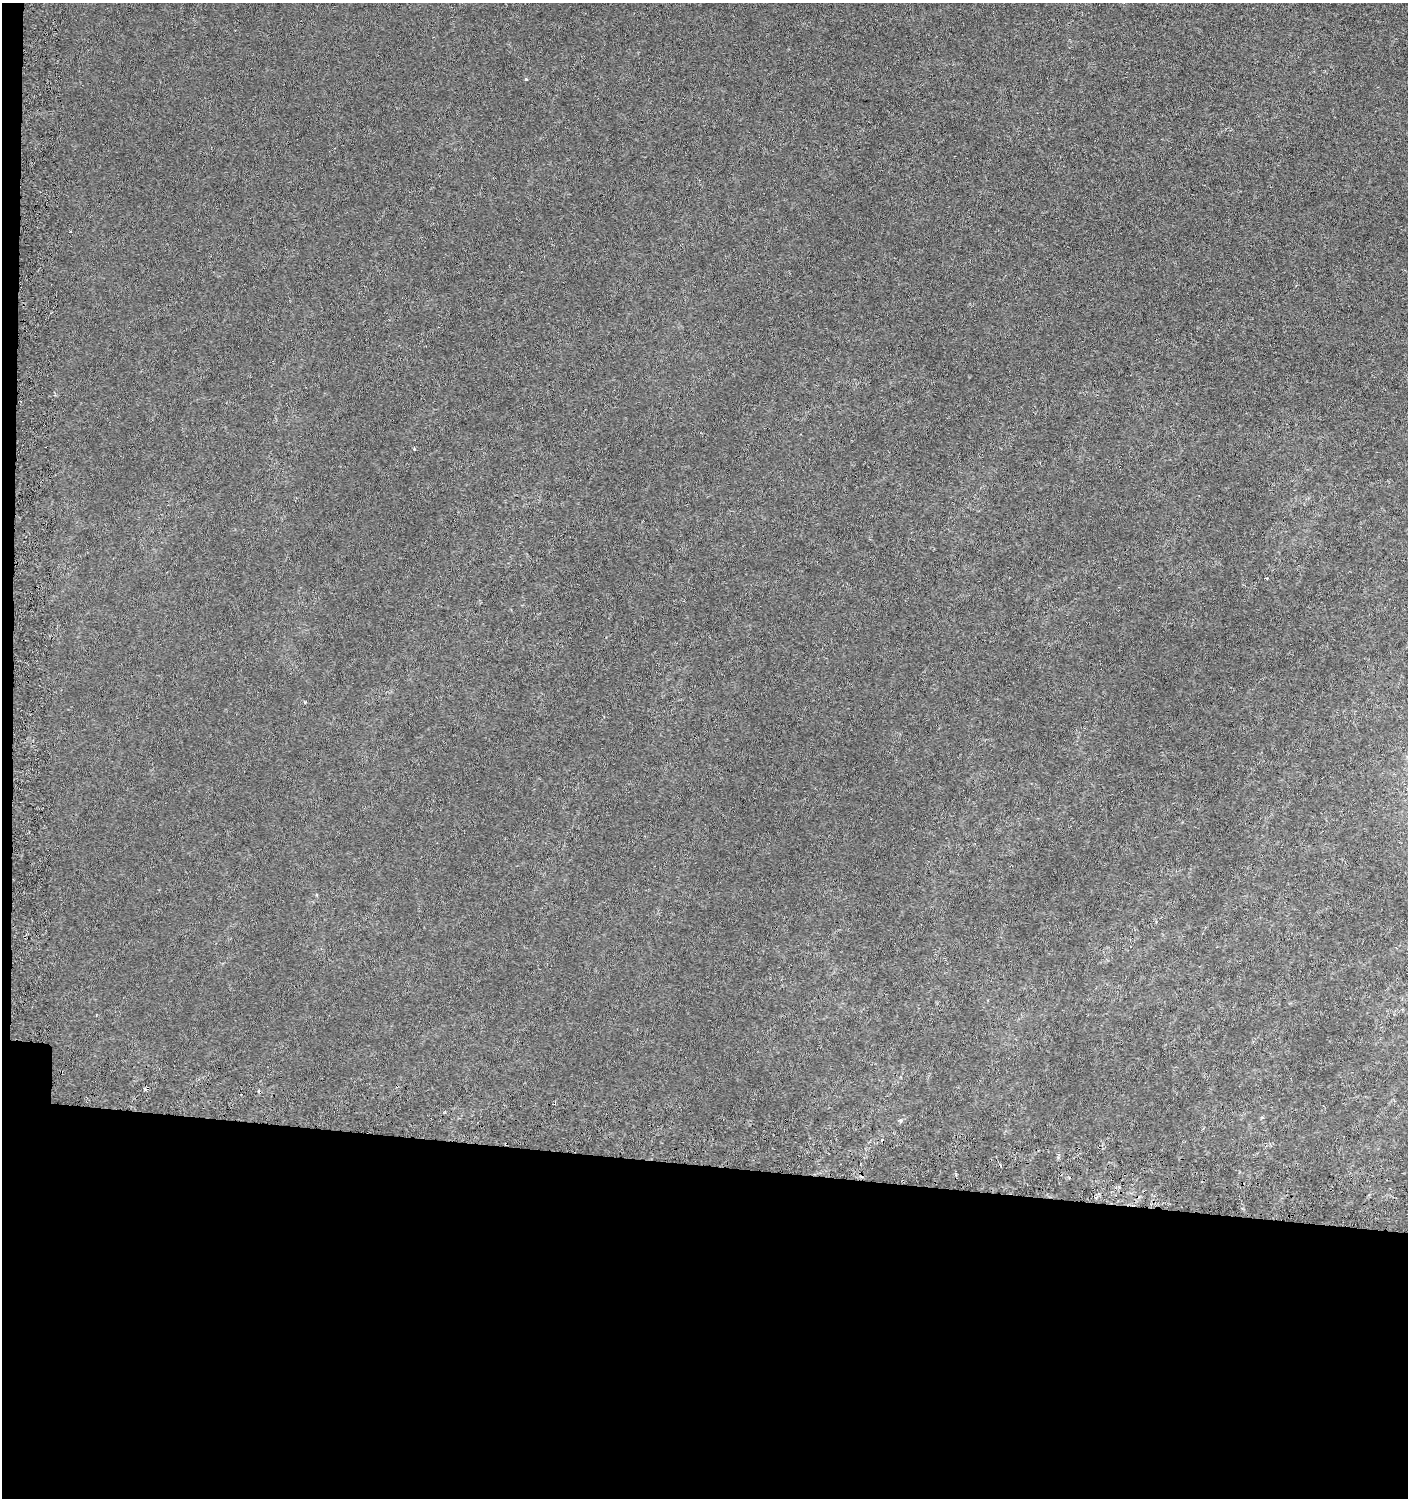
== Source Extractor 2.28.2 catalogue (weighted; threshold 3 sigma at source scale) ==
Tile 7 of 3 x 3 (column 1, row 3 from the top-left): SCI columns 332-1737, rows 59-1554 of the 4826 x 4614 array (HDU 1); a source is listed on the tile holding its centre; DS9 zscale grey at full resolution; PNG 1410 x 1500 px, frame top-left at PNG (2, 3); no overlay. Shown black and unused: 23% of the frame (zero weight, under 3 of 6 exposures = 5% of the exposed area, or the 3 px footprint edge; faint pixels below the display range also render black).
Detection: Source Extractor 2.28.2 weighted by HDU 2 'WHT'; one run over the whole footprint, this tile lists its part. Background 0.00135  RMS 0.0021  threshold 0.00839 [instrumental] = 3 sigma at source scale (4.09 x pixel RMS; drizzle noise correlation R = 1.36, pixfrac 0.8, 0.0396/0.0396 arcsec/px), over >= 5 px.
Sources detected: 8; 4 cosmic-ray / hot-pixel residue — not listed; the other 4 listed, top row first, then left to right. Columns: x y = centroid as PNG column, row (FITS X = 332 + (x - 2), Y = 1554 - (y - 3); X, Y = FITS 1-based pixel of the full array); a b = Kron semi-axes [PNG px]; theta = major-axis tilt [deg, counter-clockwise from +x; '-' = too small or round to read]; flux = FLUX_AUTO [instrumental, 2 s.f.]
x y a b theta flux
526 79 5 4 - 0.19
414 449 3 3 - 0.27
305 702 4 3 - 0.18
900 1121 5 4 - 0.49